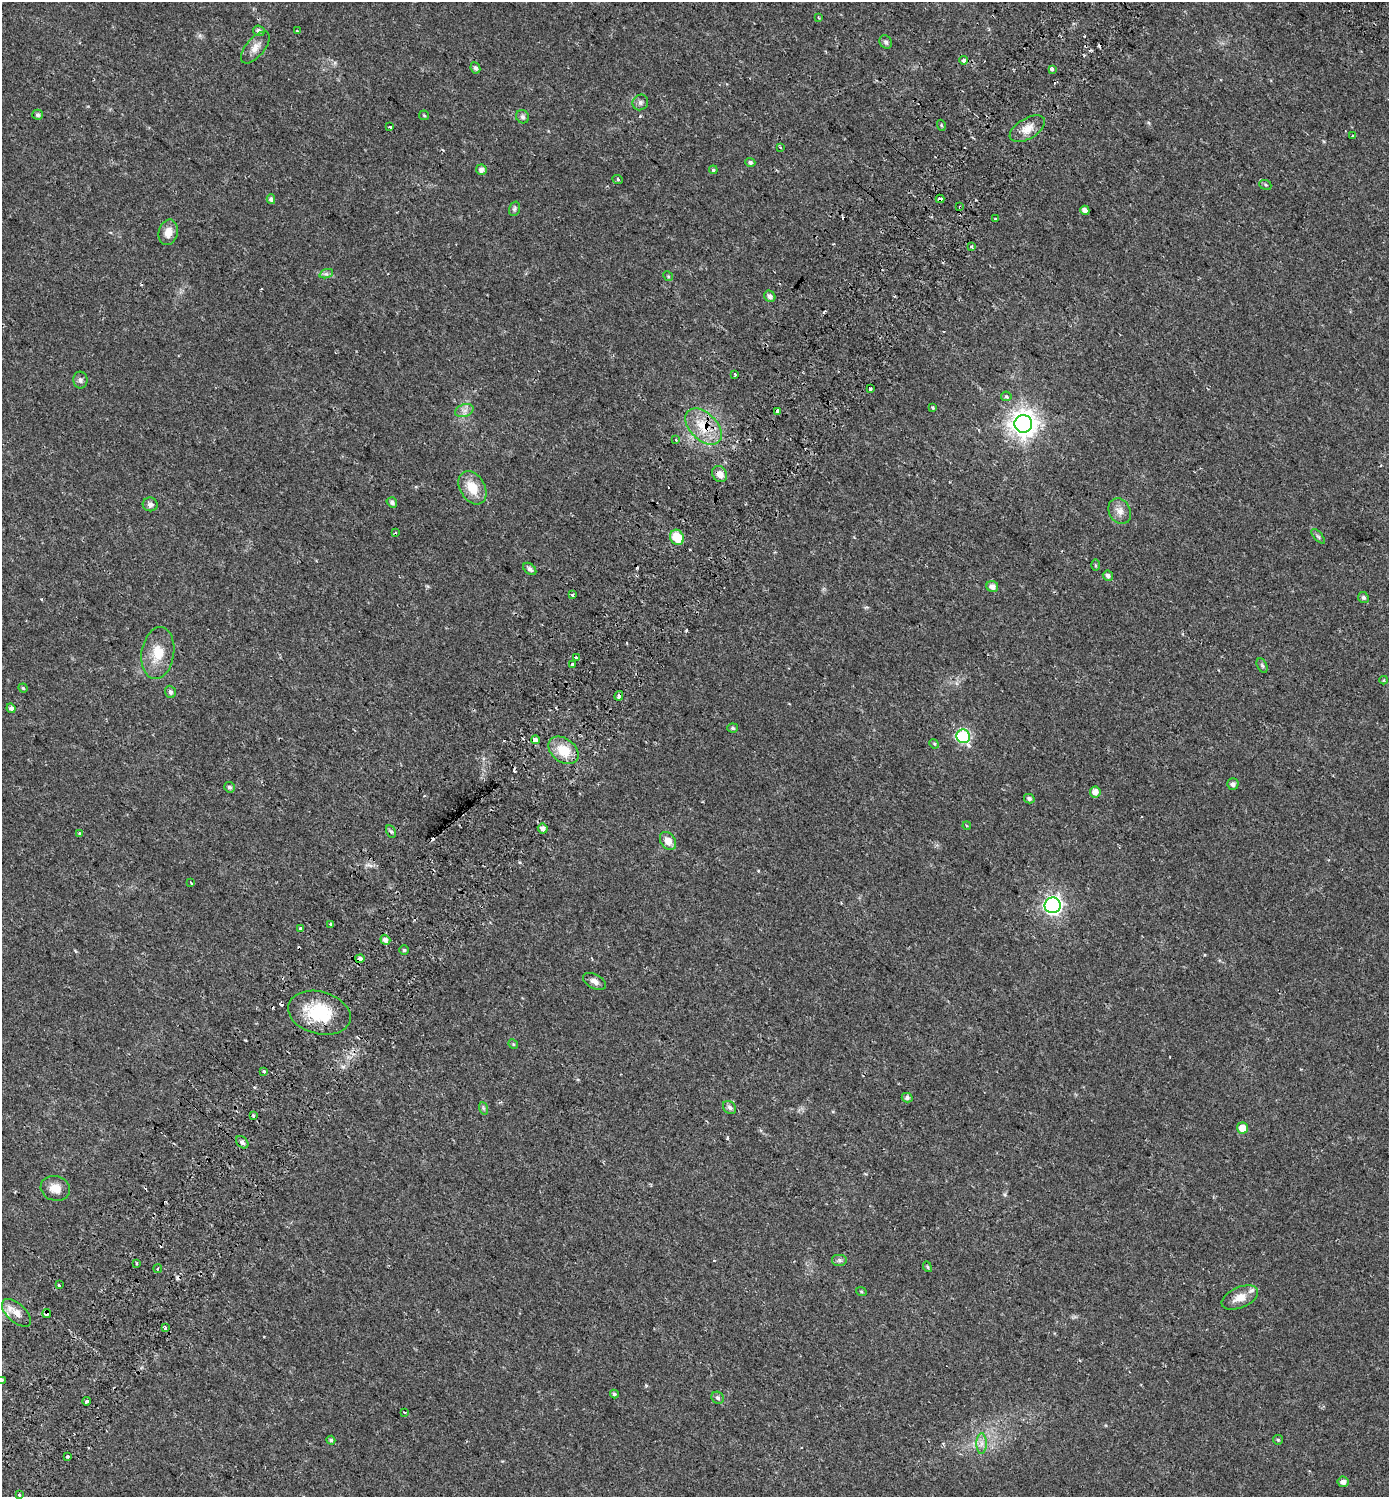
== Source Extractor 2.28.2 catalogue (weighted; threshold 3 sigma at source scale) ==
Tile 7 of 4 x 4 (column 3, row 2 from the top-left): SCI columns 3114-4500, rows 3062-4556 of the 6167 x 6134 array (HDU 1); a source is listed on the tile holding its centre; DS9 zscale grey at full resolution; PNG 1391 x 1499 px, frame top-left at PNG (2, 2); each listed source drawn as its Kron ellipse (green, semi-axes under 4 px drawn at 4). Shown black and unused: <1% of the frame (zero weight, under 2 of 3 exposures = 5% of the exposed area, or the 3 px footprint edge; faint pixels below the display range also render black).
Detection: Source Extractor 2.28.2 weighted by HDU 2 'WHT'; one run over the whole footprint, this tile lists its part. Background 0.0158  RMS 0.003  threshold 0.0134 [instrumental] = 3 sigma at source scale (4.5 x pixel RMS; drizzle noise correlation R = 1.50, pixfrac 1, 0.0396/0.0396 arcsec/px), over >= 5 px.
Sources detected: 144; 24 cosmic-ray / hot-pixel residue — neither listed nor drawn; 1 inside a brighter listed object's ellipse — not listed separately; the other 119 listed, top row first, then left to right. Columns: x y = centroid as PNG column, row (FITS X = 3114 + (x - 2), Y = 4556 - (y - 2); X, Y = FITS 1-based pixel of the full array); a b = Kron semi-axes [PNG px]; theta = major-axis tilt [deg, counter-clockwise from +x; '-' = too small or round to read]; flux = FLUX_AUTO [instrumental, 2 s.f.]
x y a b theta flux
818 18 3 2 - 0.35
259 31 6 5 - 1.1
297 31 4 3 - 0.25
886 42 7 6 - 0.86
255 47 19 9 50 2.4
964 60 4 4 - 2.4
475 68 6 4 -63 0.9
1052 69 3 3 - 1.7
640 102 8 7 - 0.87
38 115 5 5 - 0.76
424 115 5 4 - 0.34
523 117 7 6 - 0.74
941 125 5 3 - 0.3
390 127 3 3 - 0.64
1027 129 19 10 30 3.3
1352 136 3 3 - 0.49
780 147 3 3 - 0.3
750 163 5 4 - 0.91
481 170 5 5 - 1.4
713 170 4 4 - 0.37
618 180 5 3 - 0.31
1265 185 6 5 - 0.45
271 199 5 4 - 1
940 199 4 4 - 1.7
960 207 3 3 - 1.2
514 209 7 5 72 0.55
1085 210 5 4 - 1.3
995 219 3 2 - 0.36
168 232 13 9 77 2.8
971 247 4 3 - 0.8
326 274 7 4 17 0.65
668 276 5 4 - 0.35
770 296 6 5 - 1
734 374 3 3 - 1.8
80 380 8 7 - 0.92
870 389 4 3 - 1.4
1006 396 5 5 - 0.43
933 407 3 3 - 0.42
464 411 9 6 17 1.3
778 411 4 3 - 6
1023 424 9 9 - 310
703 427 22 13 -44 7.2
676 440 3 3 - 0.52
720 474 8 7 - 2.1
472 488 18 12 -59 5.8
392 502 5 5 - 0.82
150 504 7 7 - 0.98
1120 511 13 10 -62 2.3
395 533 3 2 - 0.31
1318 536 9 4 -48 0.54
677 537 8 6 -62 7.5
1095 565 6 4 -89 0.32
530 569 7 5 -42 0.81
1108 576 5 5 - 1
992 587 6 5 - 1.6
572 595 3 3 - 0.59
1363 598 6 5 - 0.69
158 653 26 16 81 6.6
576 657 3 3 - 2.9
572 664 3 3 - 1.9
1262 666 7 5 -63 0.52
1384 680 4 3 - 0.45
23 688 4 4 - 0.38
170 692 6 5 - 0.91
619 696 5 4 - 1.4
11 708 5 4 - 1.2
733 728 5 4 - 0.45
963 736 7 6 - 35
535 740 4 3 - 5
934 744 5 4 - 0.35
563 750 17 11 -37 6.6
1233 784 6 5 - 0.88
229 787 5 5 - 0.63
1095 792 5 5 - 2
1029 799 5 4 - 0.73
967 826 4 3 - 0.26
543 829 5 5 - 1.6
391 831 6 4 -60 0.57
80 834 3 3 - 2.6
668 841 10 7 -55 2.5
191 883 4 2 - 0.6
1053 905 8 8 - 100
331 925 4 3 - 1.9
300 928 3 3 - 1.8
385 940 5 4 - 1.4
404 950 4 4 - 0.44
360 959 4 4 - 2.1
594 981 12 7 -28 1.4
319 1013 32 21 -14 15
513 1044 5 4 - 0.33
264 1071 3 3 - 2.2
907 1098 5 4 - 0.72
730 1107 7 5 -46 0.86
483 1108 6 4 -71 0.42
253 1116 3 3 - 0.38
1242 1128 5 5 - 3.4
242 1142 7 5 -45 0.95
55 1188 15 12 -16 3.1
840 1260 8 6 0 0.76
137 1263 3 3 - 1.7
927 1267 5 4 - 0.4
158 1269 4 3 - 0.39
59 1285 3 3 - 1.1
861 1291 5 3 - 0.28
1240 1298 19 10 23 3.5
16 1313 18 9 -42 3.1
47 1313 4 3 - 1.1
165 1328 4 3 - 0.52
2 1380 3 2 - 0.34
614 1394 4 4 - 0.49
718 1398 6 5 - 0.69
87 1401 4 3 - 1.2
404 1412 3 3 - 0.24
331 1440 4 4 - 0.47
1278 1440 5 4 - 0.34
981 1444 10 5 90 1.3
67 1457 3 3 - 1.6
1343 1482 5 5 - 1.3
19 1495 3 3 - 1.5
Overlapping masked pixels (flux is a lower limit): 7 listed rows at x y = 940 199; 960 207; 778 411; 703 427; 619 696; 360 959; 47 1313
Isophote crosses this tile's border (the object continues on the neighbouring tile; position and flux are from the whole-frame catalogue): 1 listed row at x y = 2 1380